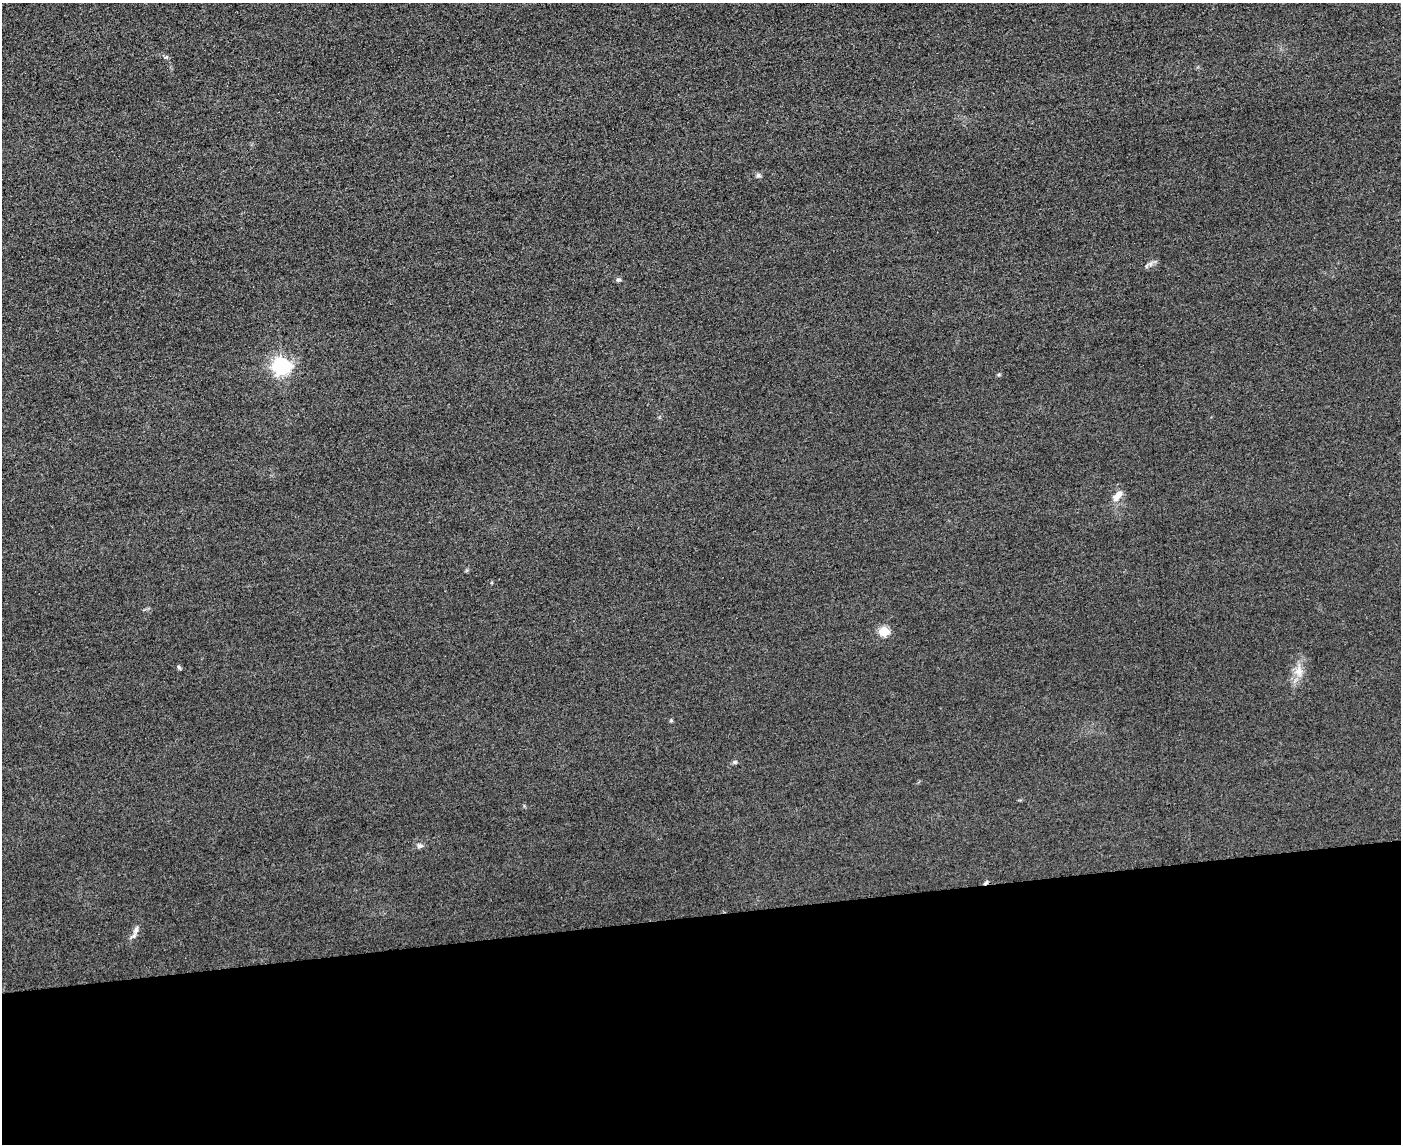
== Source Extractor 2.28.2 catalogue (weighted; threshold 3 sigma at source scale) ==
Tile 11 of 3 x 4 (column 2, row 4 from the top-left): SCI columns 1652-3050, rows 24-1165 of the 4592 x 4615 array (HDU 1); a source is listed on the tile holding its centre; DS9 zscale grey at full resolution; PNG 1403 x 1146 px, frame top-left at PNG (2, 3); no overlay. Shown black and unused: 20% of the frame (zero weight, under 3 of 4 exposures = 3% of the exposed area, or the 3 px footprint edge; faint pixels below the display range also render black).
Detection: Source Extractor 2.28.2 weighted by HDU 2 'WHT'; one run over the whole footprint, this tile lists its part. Background 0.0674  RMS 0.017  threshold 0.0782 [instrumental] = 3 sigma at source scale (4.5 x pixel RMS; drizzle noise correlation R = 1.50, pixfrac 1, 0.05/0.05 arcsec/px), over >= 5 px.
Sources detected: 13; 1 cosmic-ray / hot-pixel residue — not listed; the other 12 listed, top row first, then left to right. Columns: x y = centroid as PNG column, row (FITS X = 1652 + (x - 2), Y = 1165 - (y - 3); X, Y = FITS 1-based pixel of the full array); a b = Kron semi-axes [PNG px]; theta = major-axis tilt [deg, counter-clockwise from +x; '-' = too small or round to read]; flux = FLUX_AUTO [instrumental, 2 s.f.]
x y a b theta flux
758 175 7 6 - 4
1150 264 7 4 71 3.9
618 280 7 5 12 3.2
281 366 7 7 - 630
1118 495 16 8 51 14
884 631 5 5 - 91
179 667 7 4 -54 2.4
1299 671 14 11 88 18
671 720 5 4 - 2.4
735 762 6 5 - 2.9
419 846 8 7 - 5.2
136 929 11 6 70 7.2